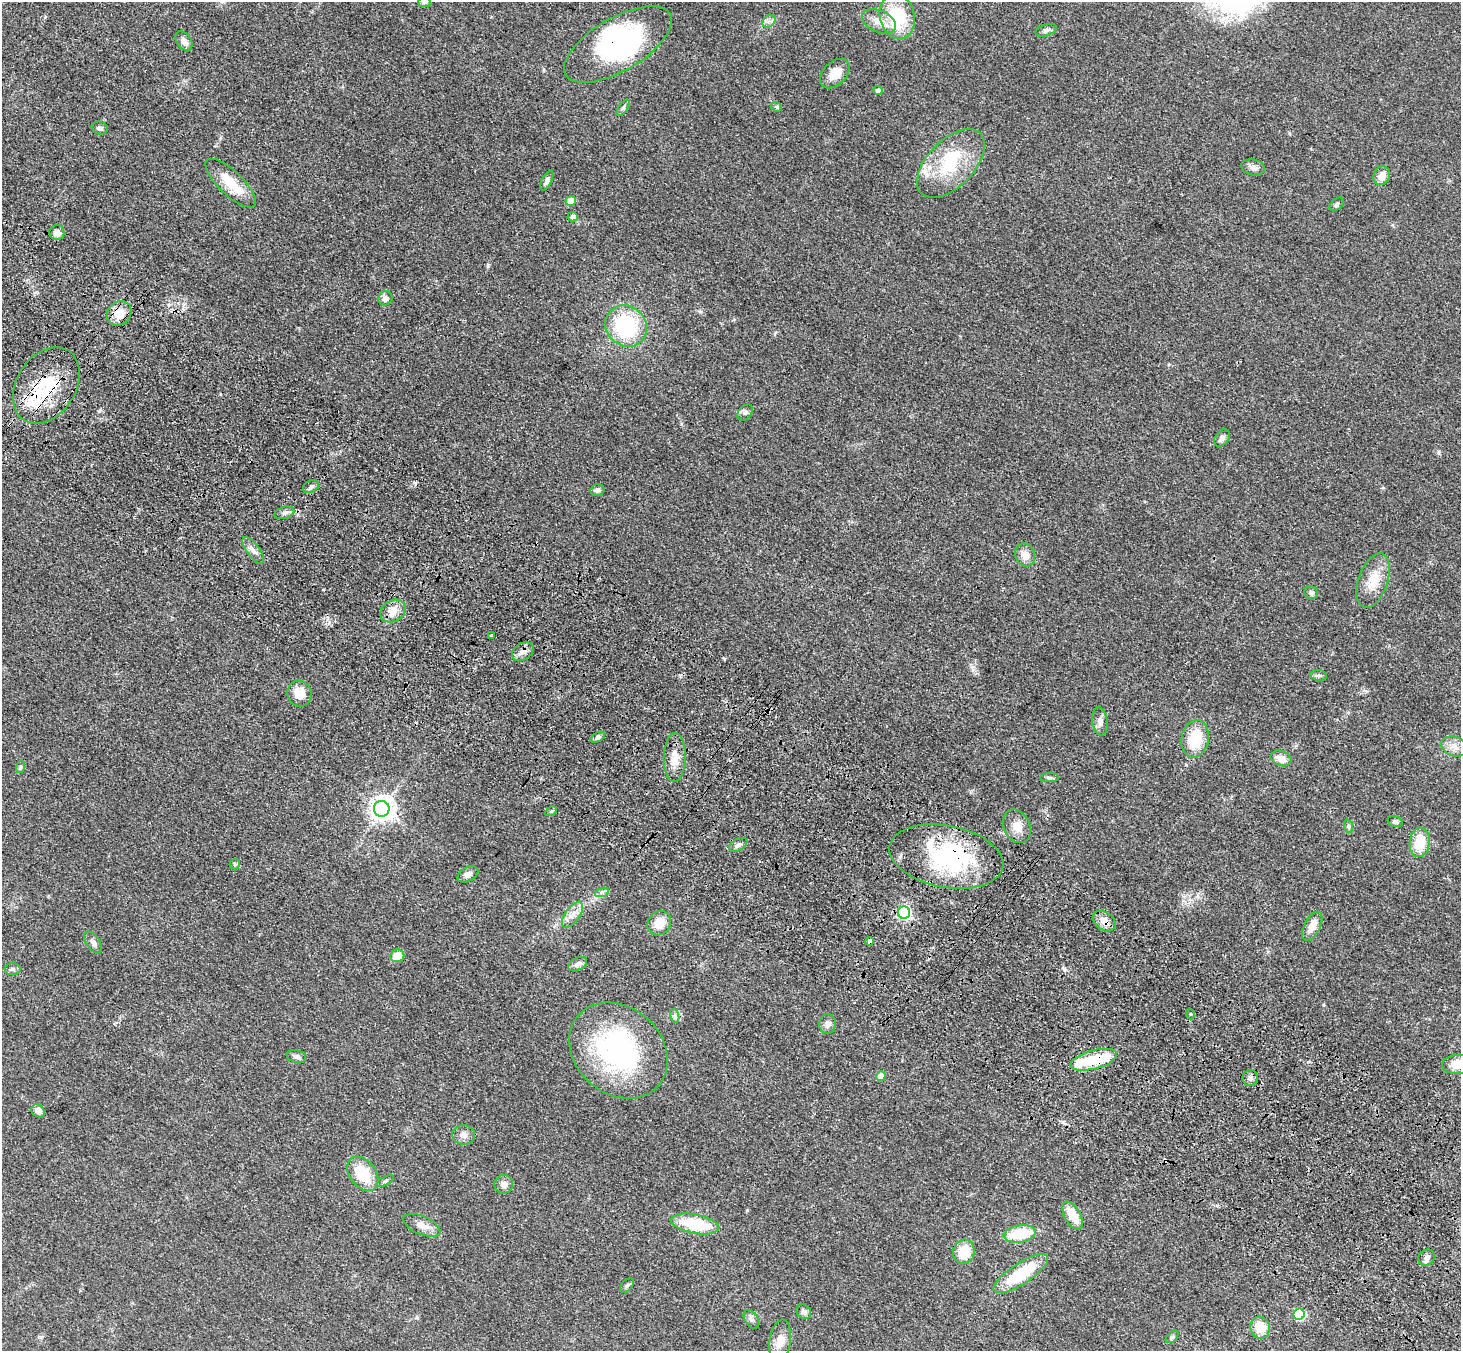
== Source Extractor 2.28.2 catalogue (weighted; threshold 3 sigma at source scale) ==
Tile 6 of 4 x 4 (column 2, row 2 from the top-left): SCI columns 1538-2996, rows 2950-4298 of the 5990 x 6038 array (HDU 1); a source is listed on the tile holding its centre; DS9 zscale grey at full resolution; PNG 1463 x 1353 px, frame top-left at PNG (2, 2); each listed source drawn as its Kron ellipse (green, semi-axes under 4 px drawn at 4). Shown black and unused: <1% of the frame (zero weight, under 3 of 4 exposures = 6% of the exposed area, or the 3 px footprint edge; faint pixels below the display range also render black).
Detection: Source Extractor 2.28.2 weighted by HDU 2 'WHT'; one run over the whole footprint, this tile lists its part. Background 0.0389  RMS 0.0045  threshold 0.0204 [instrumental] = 3 sigma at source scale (4.5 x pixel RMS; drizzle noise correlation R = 1.50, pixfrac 1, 0.05/0.05 arcsec/px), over >= 5 px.
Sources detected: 109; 6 inside a brighter object's white glare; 2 cosmic-ray / hot-pixel residue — neither listed nor drawn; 5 inside a brighter listed object's ellipse — not listed separately; the other 96 listed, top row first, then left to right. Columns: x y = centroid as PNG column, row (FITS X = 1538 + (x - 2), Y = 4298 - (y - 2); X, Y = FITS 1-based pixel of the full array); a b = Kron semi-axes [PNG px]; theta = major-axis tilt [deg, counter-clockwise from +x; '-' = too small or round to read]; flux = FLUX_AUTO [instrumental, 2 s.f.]
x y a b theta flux
425 2 6 5 - 0.72
897 16 23 17 -77 24
769 21 7 5 44 1.3
879 21 18 11 -23 5.5
1046 30 11 5 17 1.6
184 41 11 7 -55 2.7
618 44 60 26 30 63
835 74 17 11 44 7.1
878 91 4 4 - 2.3
776 107 6 4 -22 0.72
623 108 9 4 55 1
100 128 8 6 -14 1.5
951 163 42 23 46 25
1253 167 12 8 -11 2
1382 176 10 8 64 4
547 180 11 5 63 1.7
231 183 33 12 -44 12
571 201 5 5 - 7.7
1336 204 8 5 43 1.1
573 217 5 4 - 2.1
57 233 7 7 - 3.2
385 298 7 7 - 1.9
119 313 13 11 47 6.8
626 326 22 19 -45 37
46 385 41 29 58 26
745 412 9 6 49 1.2
1222 438 9 6 50 1.9
311 486 8 6 28 1.5
597 490 7 6 - 1.3
284 513 10 6 16 1.4
253 550 16 6 -53 2.6
1025 555 12 9 -65 4.5
1373 581 28 14 71 10
1311 593 7 6 - 1.4
393 611 13 10 33 5
491 635 3 3 - 1.1
523 652 12 8 32 2.7
1318 675 8 5 -6 1.1
299 694 13 12 - 6
1100 721 14 7 -82 2.5
598 737 8 4 29 1
1195 739 19 13 77 15
1454 746 13 9 -20 3.4
675 758 24 11 89 6.3
1281 758 11 7 -19 4.2
20 767 6 4 72 0.71
1049 778 9 4 0 0.92
382 809 8 8 - 380
551 811 6 4 28 0.72
1395 822 7 5 -18 1.3
1017 826 18 13 -65 5.2
1348 826 7 4 -71 0.75
1420 842 15 10 83 12
738 845 10 5 29 1.5
946 856 58 31 -11 58
235 864 5 5 - 0.72
468 874 11 7 29 2.1
602 892 7 4 19 0.95
904 913 6 6 - 79
572 915 15 7 55 3.5
1104 921 12 9 -38 4.3
659 923 13 11 51 6.7
1312 926 16 8 63 4.8
870 941 4 4 - 3.9
93 942 12 6 -56 2.1
397 956 7 6 - 7.1
578 964 10 6 28 1.9
12 969 8 6 -2 1.1
1190 1014 5 3 - 0.37
675 1016 7 4 -72 0.97
827 1024 10 8 84 2.6
618 1050 53 43 -42 82
296 1057 10 6 -12 1.4
1094 1060 24 9 15 19
1458 1064 16 9 2 8.1
881 1076 5 5 - 6.2
1250 1078 8 8 - 1.7
38 1111 7 6 - 2.9
464 1135 11 9 -7 2.5
363 1174 19 13 -53 14
385 1181 10 4 26 0.96
504 1184 9 9 - 2.5
1072 1216 15 8 -60 9.5
695 1224 24 9 -11 22
422 1225 19 9 -23 4.2
1020 1234 16 8 9 17
964 1252 12 10 74 10
1427 1258 8 7 - 1.8
1021 1274 31 10 33 23
627 1285 9 5 44 0.97
804 1312 8 6 -41 1.8
1299 1314 5 5 - 35
751 1319 10 6 -57 1.5
1260 1328 11 9 -73 8.7
1172 1337 7 4 43 0.89
780 1341 21 10 81 4.9
Overlapping masked pixels (flux is a lower limit): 8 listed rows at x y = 618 44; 119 313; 46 385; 523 652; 946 856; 1104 921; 870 941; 1094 1060
Isophote crosses this tile's border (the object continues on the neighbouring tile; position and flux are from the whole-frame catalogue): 2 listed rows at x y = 425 2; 1458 1064
Unlisted compact peaks at least as high as the median listed source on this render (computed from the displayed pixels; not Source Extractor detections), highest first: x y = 99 411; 747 1210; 323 590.